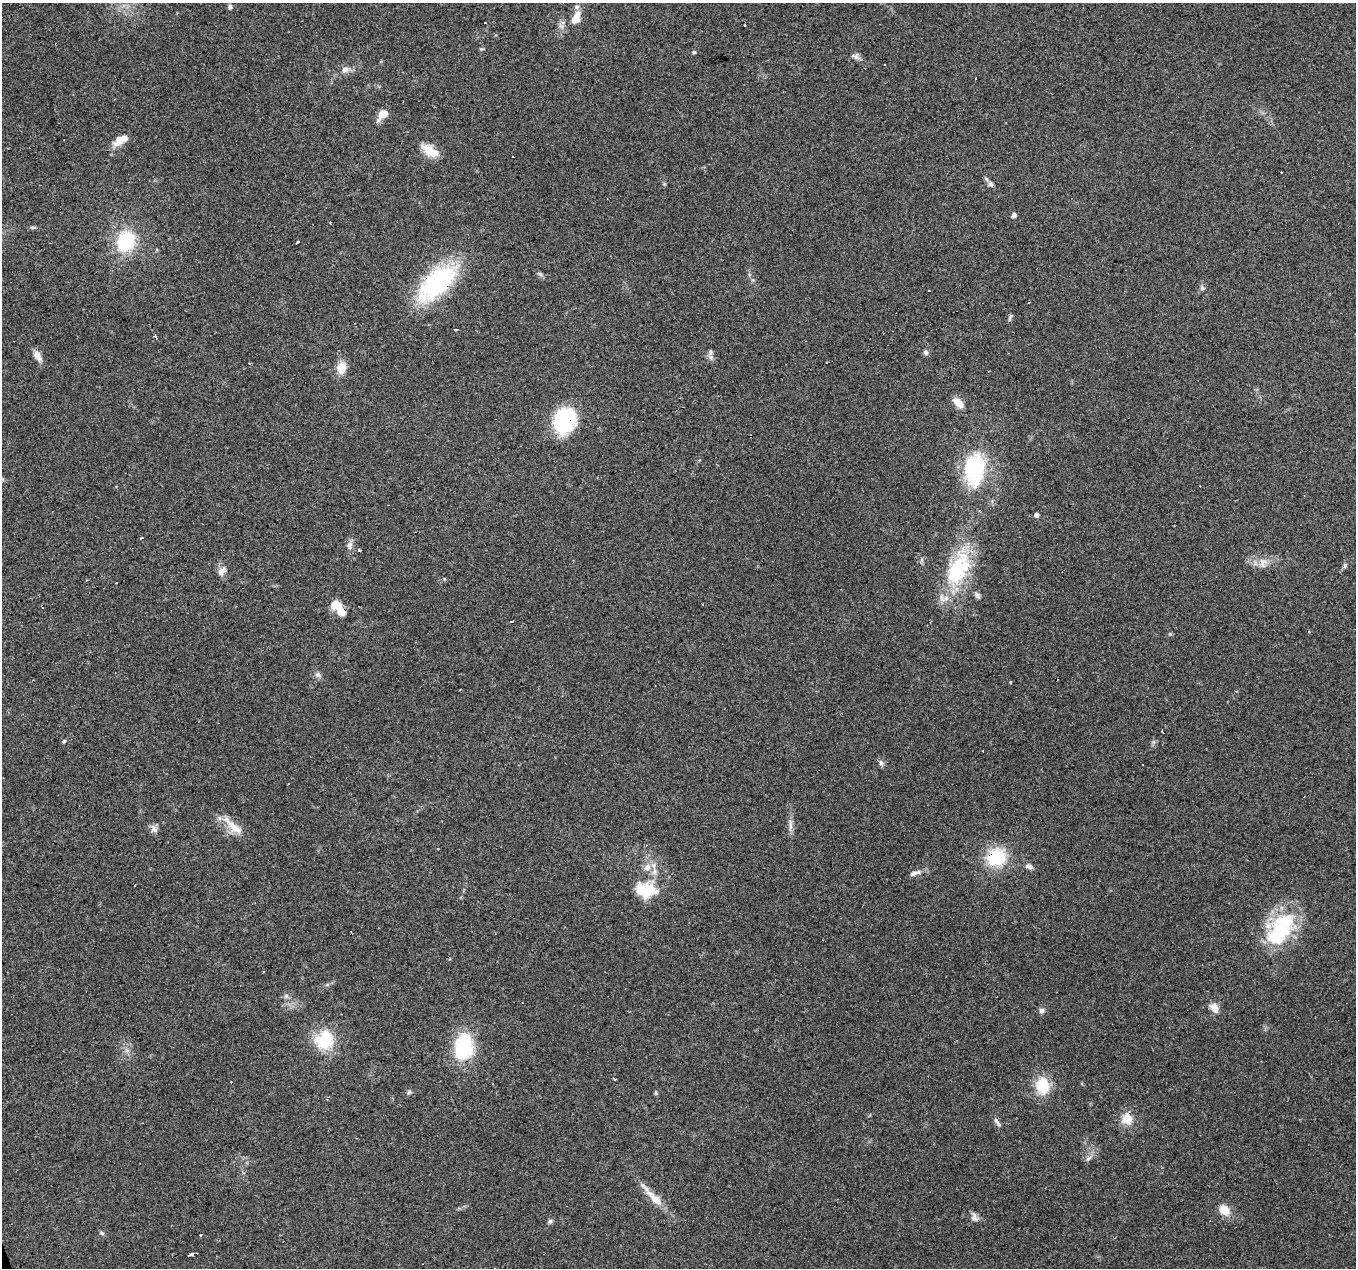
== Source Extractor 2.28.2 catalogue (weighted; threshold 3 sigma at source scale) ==
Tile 7 of 4 x 4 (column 3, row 2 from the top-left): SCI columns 2711-4064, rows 2653-3918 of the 5419 x 5248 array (HDU 1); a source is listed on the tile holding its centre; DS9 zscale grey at full resolution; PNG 1358 x 1270 px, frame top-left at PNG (2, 3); no overlay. Shown black and unused: <1% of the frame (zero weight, under 3 of 4 exposures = <1% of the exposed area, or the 3 px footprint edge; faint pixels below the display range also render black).
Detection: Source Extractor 2.28.2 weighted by HDU 2 'WHT'; one run over the whole footprint, this tile lists its part. Background 0.101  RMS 0.0064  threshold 0.0288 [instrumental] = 3 sigma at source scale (4.5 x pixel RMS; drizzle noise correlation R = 1.50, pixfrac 1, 0.0396/0.0396 arcsec/px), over >= 5 px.
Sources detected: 96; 2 inside a brighter object's white glare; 9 cosmic-ray / hot-pixel residue — not listed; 8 inside a brighter listed object's ellipse — not listed separately; the other 77 listed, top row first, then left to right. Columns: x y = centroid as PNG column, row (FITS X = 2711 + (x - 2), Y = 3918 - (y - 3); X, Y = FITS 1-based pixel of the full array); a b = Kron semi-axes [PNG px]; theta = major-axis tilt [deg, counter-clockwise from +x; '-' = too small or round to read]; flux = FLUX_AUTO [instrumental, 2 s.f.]
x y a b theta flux
230 6 7 5 78 1.3
577 15 12 8 55 5.3
745 26 3 3 - 1.9
481 49 5 5 - 0.84
694 52 5 4 - 1.1
856 56 12 7 -21 2.5
885 65 3 3 - 1.2
345 69 11 8 14 3.6
382 115 14 8 46 6.6
119 140 19 11 52 6.7
429 150 23 10 -36 11
990 184 8 7 - 2.2
1014 215 5 4 - 2.8
32 227 8 4 0 1.1
126 241 15 12 65 51
297 242 5 2 - 1
540 274 8 4 -44 1.4
437 282 41 20 44 98
1202 288 7 6 - 1.4
1010 317 13 3 71 1.2
456 330 3 2 - 2.3
156 337 5 3 - 1
710 352 9 6 -90 2.1
926 352 7 7 - 1.7
37 356 15 8 -65 4.8
341 368 12 10 74 9.2
958 403 14 8 -45 6.9
564 420 23 19 59 65
700 460 4 3 - 1.2
975 470 37 23 86 57
1036 515 3 3 - 140
142 538 4 2 - 1.4
350 545 12 8 84 3.2
359 551 3 3 - 4.4
1263 562 14 7 -18 5
1345 566 7 5 71 1.3
222 571 12 8 44 3.8
956 571 63 25 69 54
116 583 2 2 - 0.58
977 595 10 6 -49 2
703 604 2 2 - 0.39
336 605 14 11 2 7.6
512 622 3 3 - 2.9
318 674 9 6 -25 2
1011 682 3 3 - 1.6
1163 732 5 2 - 1.4
64 741 5 4 - 0.87
881 763 8 7 - 1.9
790 824 19 4 89 3.5
233 826 36 10 -44 11
154 829 12 8 -59 2.9
996 857 21 20 - 30
1029 866 10 6 -24 2.4
647 867 11 10 - 5
915 873 17 5 18 3
650 890 20 13 -78 13
1280 930 41 24 -35 35
263 972 2 2 - 0.63
286 996 6 6 - 1.5
1214 1007 13 9 -61 5.3
1041 1011 7 7 - 2
325 1040 24 22 63 27
463 1047 31 21 80 41
615 1079 3 2 - 0.81
1043 1086 21 16 -79 18
409 1092 7 4 45 1.1
656 1093 6 4 -90 0.88
1127 1119 14 13 - 9.2
999 1124 10 5 -46 1.8
1088 1158 9 5 37 2.1
654 1198 38 9 -45 12
1224 1210 15 12 -40 7.7
974 1217 12 8 -64 2.9
550 1221 8 5 62 1.4
102 1233 7 5 -27 1.2
200 1235 3 3 - 0.95
191 1254 5 3 - 3.5
Overlapping masked pixels (flux is a lower limit): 4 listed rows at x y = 437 282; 564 420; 996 857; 191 1254